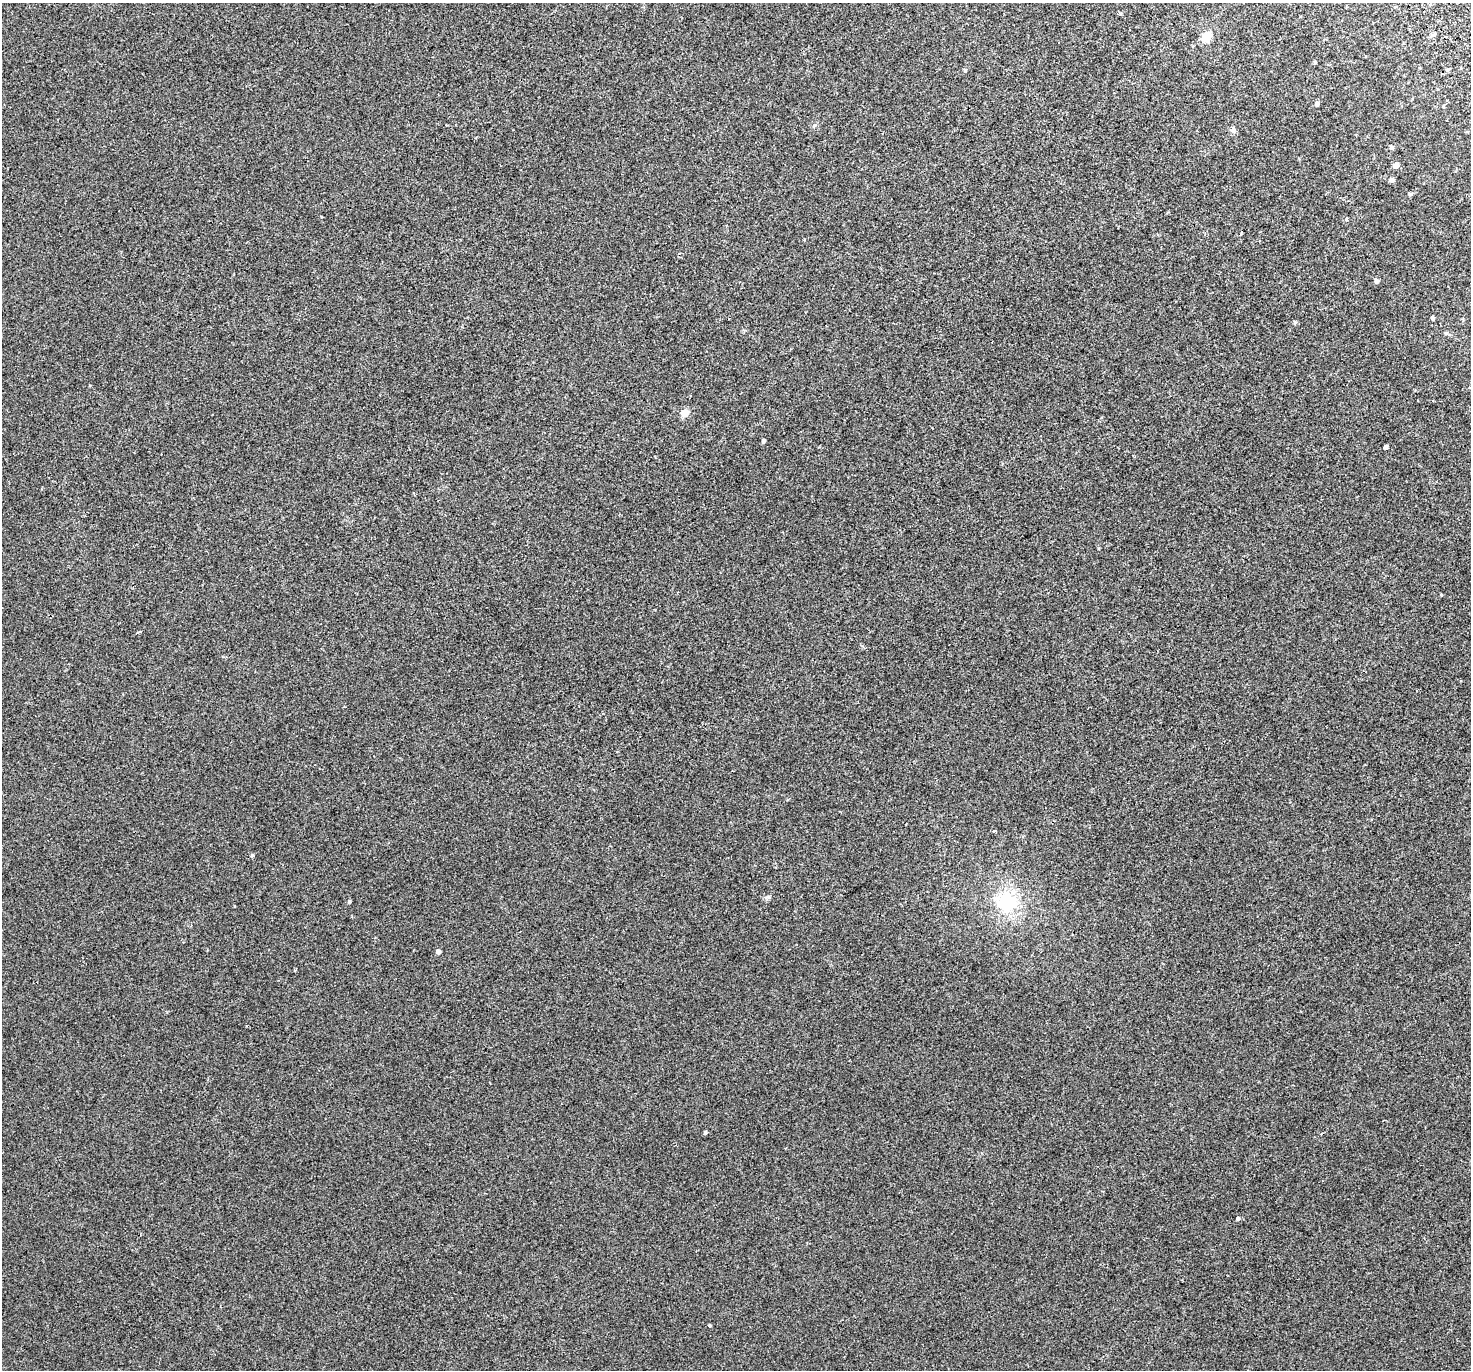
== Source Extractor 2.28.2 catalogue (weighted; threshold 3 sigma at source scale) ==
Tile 10 of 4 x 4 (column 2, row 3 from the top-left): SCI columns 1519-2987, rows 1607-2974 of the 5984 x 5889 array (HDU 1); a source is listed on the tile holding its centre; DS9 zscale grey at full resolution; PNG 1473 x 1372 px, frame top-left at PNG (2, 3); no overlay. Shown black and unused: <1% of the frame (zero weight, under 2 of 3 exposures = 3% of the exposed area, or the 3 px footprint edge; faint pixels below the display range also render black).
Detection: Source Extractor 2.28.2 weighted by HDU 2 'WHT'; one run over the whole footprint, this tile lists its part. Background 4.24e-04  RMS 0.0056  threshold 0.0251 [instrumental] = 3 sigma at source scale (4.5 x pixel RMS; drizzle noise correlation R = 1.50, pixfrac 1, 0.0396/0.0396 arcsec/px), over >= 5 px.
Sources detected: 26; all 26 listed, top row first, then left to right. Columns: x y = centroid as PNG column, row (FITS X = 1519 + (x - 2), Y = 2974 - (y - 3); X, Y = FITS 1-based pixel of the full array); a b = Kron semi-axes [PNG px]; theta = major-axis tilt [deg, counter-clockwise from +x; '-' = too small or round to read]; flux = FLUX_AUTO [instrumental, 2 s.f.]
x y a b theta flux
1433 35 8 3 19 0.87
1207 37 10 8 72 7.4
1315 62 4 4 - 0.5
1448 69 5 3 - 0.59
965 70 5 4 - 0.6
1317 104 5 5 - 1.2
1392 147 6 5 - 0.79
1396 165 5 5 - 2.9
1391 180 5 5 - 1.6
1410 194 5 4 - 0.68
1241 234 4 3 - 0.44
1376 281 6 5 - 1.5
1432 318 5 4 - 0.76
1446 333 6 5 - 0.76
685 413 10 9 - 3.5
763 441 5 4 - 0.9
1386 447 4 3 - 19
137 633 5 3 - 0.67
994 831 4 3 - 0.83
252 855 5 4 - 0.74
349 901 5 4 - 0.54
1007 903 27 23 5 27
438 952 4 4 - 1.9
705 1132 4 4 - 0.84
1238 1218 5 4 - 0.85
709 1325 4 3 - 0.88
Unlisted compact peaks at least as high as the median listed source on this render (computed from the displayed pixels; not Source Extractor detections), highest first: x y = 769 897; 1295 322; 1441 595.